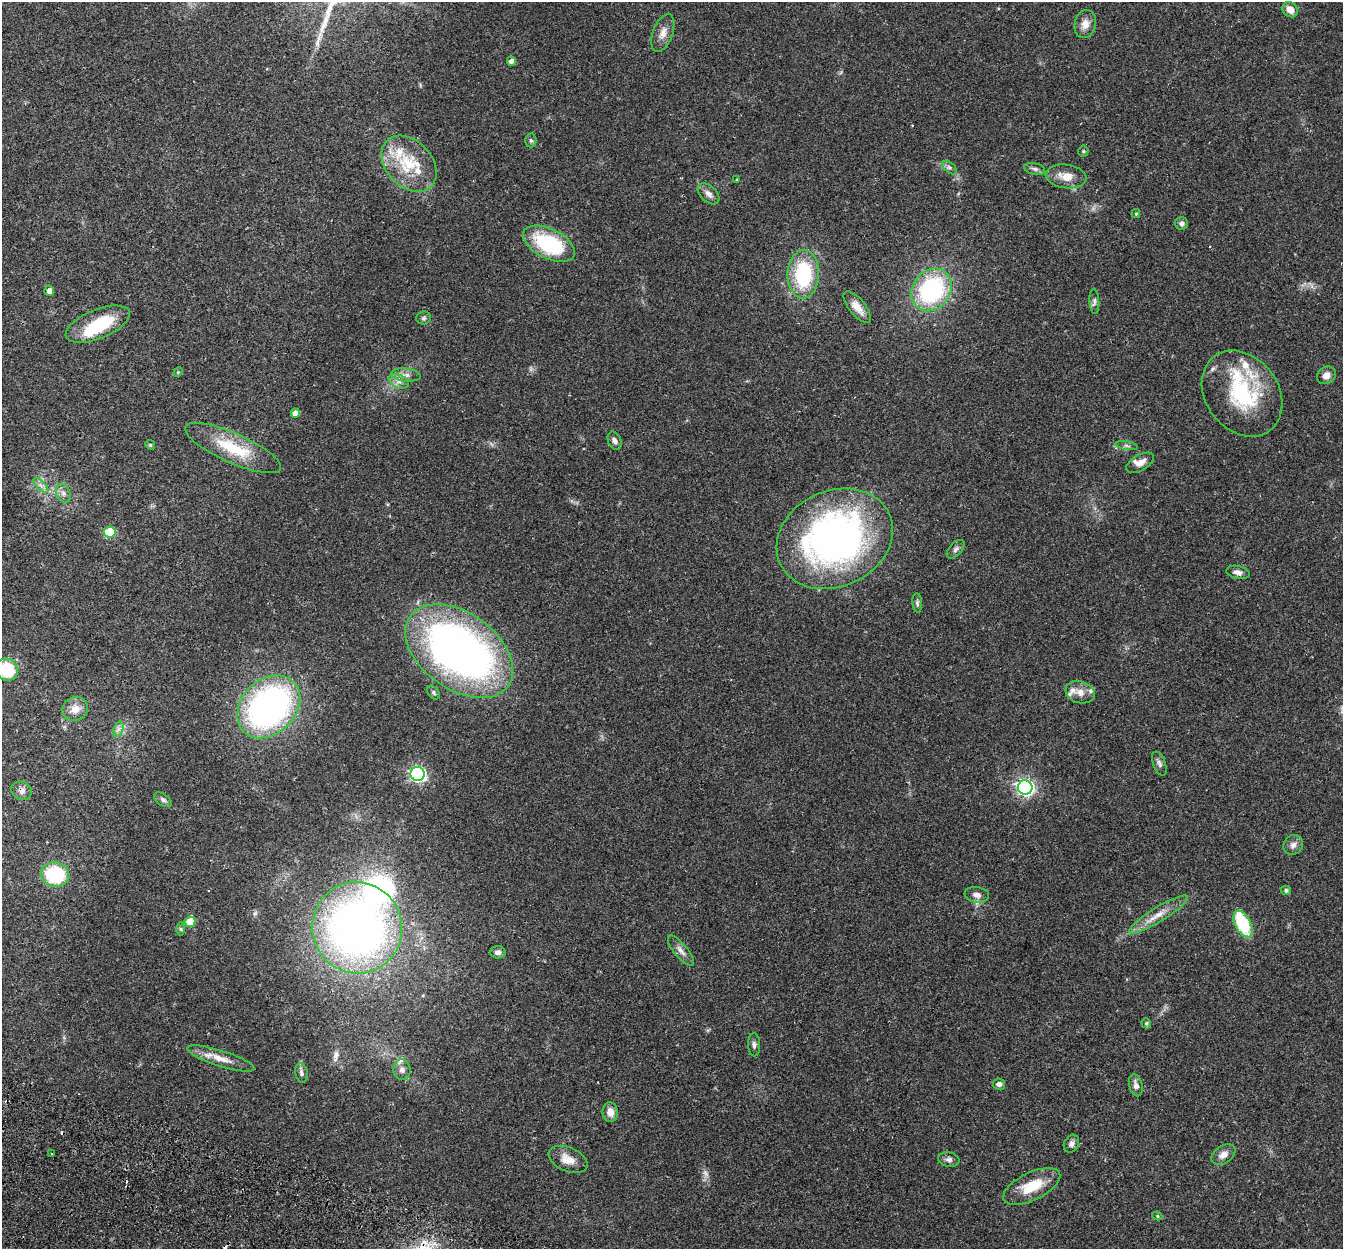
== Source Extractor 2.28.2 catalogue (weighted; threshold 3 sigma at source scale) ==
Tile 7 of 4 x 4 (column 3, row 2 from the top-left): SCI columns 2707-4047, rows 2684-3930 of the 5415 x 5496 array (HDU 1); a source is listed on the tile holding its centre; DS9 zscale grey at full resolution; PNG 1345 x 1251 px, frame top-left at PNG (2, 2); each listed source drawn as its Kron ellipse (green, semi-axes under 4 px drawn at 4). Shown black and unused: <1% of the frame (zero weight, under 2 of 3 exposures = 3% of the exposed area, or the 3 px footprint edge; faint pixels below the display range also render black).
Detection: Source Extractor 2.28.2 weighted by HDU 2 'WHT'; one run over the whole footprint, this tile lists its part. Background 0.0604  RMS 0.0078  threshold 0.0353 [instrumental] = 3 sigma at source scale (4.5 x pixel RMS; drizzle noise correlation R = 1.50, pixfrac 1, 0.05/0.05 arcsec/px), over >= 5 px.
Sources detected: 96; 1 too faint to see at this stretch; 1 inside a brighter object's white glare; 3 cosmic-ray / hot-pixel residue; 1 long thin detection or spike segment (spike, bleed or trail) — neither listed nor drawn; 12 inside a brighter listed object's ellipse — not listed separately; the other 78 listed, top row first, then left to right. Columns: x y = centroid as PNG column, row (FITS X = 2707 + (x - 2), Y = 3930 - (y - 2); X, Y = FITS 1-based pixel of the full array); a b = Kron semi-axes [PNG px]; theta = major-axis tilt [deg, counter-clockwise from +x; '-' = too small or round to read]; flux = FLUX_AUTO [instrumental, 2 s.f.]
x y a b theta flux
1290 10 8 7 - 6.5
1085 24 14 10 78 7
663 33 20 10 70 6.7
511 61 4 4 - 4.7
531 140 7 5 -88 1.5
1083 151 5 5 - 1
409 164 32 23 -47 34
949 167 8 5 -44 1.8
1035 169 10 5 -13 2.4
1066 176 20 11 -8 11
737 180 4 4 - 1
709 194 13 8 -44 4.1
1136 214 4 4 - 1
1182 223 6 6 - 2.5
549 244 28 14 -26 63
803 274 24 15 88 58
931 290 23 18 53 99
49 291 5 5 - 4.1
1094 301 13 5 -87 2.1
857 307 19 8 -51 8
424 318 7 6 - 1.9
98 324 34 14 22 39
178 372 5 4 - 0.84
406 375 14 6 -6 4.5
1326 375 10 8 33 5
399 382 10 6 -23 4.1
1242 394 46 36 -53 69
295 413 4 4 - 5.2
615 441 9 6 -67 2.9
150 445 5 4 - 0.84
1127 446 11 4 -9 1.8
233 448 52 14 -24 36
1140 463 15 8 29 5.7
41 485 10 3 -45 2.3
63 493 10 7 -70 3.4
110 532 6 5 - 37
835 539 60 48 25 330
956 549 11 6 47 2.5
1238 572 12 6 -11 3.4
917 603 10 5 -85 1.7
459 651 60 38 -35 430
7 670 11 10 - 35
433 692 8 5 -52 1.5
1080 692 15 11 -19 6.8
269 707 35 27 45 260
75 709 13 11 33 7.9
118 729 8 4 71 2.5
1159 763 13 6 -70 2.7
418 774 7 7 - 200
1025 787 7 7 - 280
22 791 10 9 - 3.7
163 800 10 5 -34 2.2
1293 845 10 9 - 3.8
55 874 14 12 -10 56
1286 890 5 4 - 1.6
977 895 12 8 -8 4.5
1158 915 34 7 31 11
190 922 5 5 - 15
1243 924 14 7 -62 46
357 928 46 45 - 460
181 929 6 4 -89 1.2
681 951 19 7 -51 4.9
498 952 8 6 -1 2.9
1146 1023 5 4 - 1.4
754 1045 11 6 -88 2.4
221 1058 35 8 -18 11
402 1070 10 8 -82 4.2
301 1073 10 6 -77 2.6
999 1084 6 5 - 2.9
1136 1085 11 6 -75 3.7
610 1112 10 7 -82 6.2
1071 1144 9 7 62 3
52 1154 3 2 - 0.71
1223 1155 13 8 34 5.4
568 1159 20 12 -23 9.7
949 1160 11 7 -10 3
1032 1186 31 14 26 22
1157 1216 5 4 - 1
Overlapping masked pixels (flux is a lower limit): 1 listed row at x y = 22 791
Isophote crosses this tile's border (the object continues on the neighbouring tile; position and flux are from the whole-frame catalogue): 1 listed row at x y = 7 670